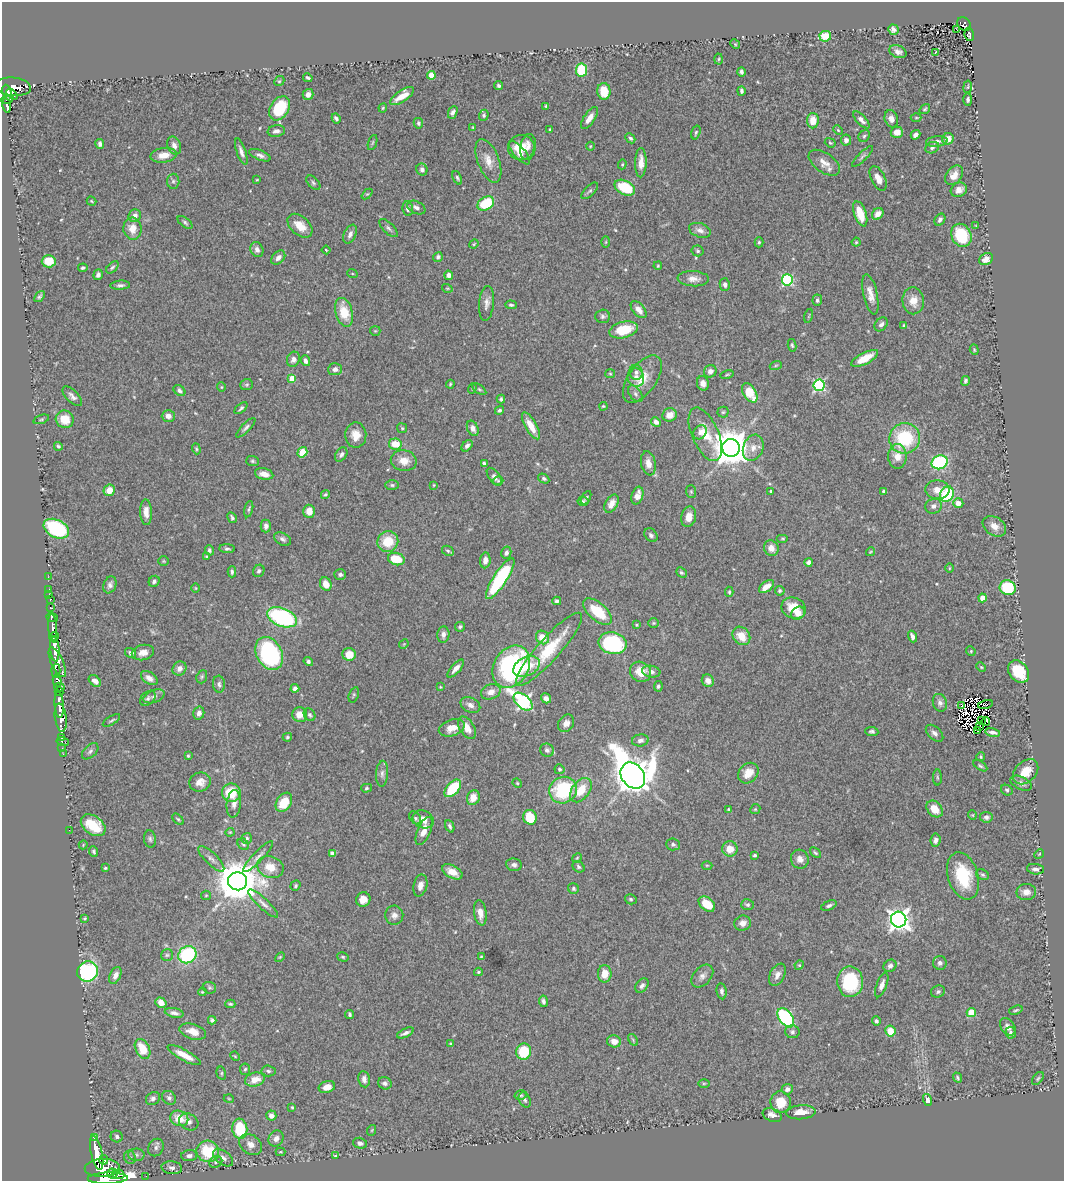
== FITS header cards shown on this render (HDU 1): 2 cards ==
NAXIS1  =                 1062
NAXIS2  =                 1179

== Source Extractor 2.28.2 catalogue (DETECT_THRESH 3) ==
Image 1062 x 1179 px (HDU 1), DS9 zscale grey, 1 PNG px = 1 image px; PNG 1066 x 1183 px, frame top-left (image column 1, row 1179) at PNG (2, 2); each listed source drawn as its Kron ellipse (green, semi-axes under 4 px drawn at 4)
Background 1.11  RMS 0.035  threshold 0.105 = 3 sigma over >= 5 px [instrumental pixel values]
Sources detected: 535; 6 with non-positive FLUX_AUTO (blend fragments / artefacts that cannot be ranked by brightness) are neither listed nor drawn; of the other 529, the 500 brightest by FLUX_AUTO listed and drawn (29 fainter detections omitted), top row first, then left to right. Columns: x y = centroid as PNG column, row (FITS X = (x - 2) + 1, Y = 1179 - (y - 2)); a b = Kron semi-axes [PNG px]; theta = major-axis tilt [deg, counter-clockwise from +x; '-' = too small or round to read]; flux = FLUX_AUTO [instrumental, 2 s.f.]
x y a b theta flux
964 24 7 6 - 64
957 29 4 2 - 4.4
893 30 5 5 - 8.1
969 34 7 4 -80 77
825 36 6 5 - 59
735 44 5 4 - 2.5
898 52 9 6 -21 11
936 52 3 2 - 12
719 59 5 3 - 2.4
581 70 6 5 - 96
741 72 5 3 - 5.7
431 75 4 4 - 58
308 78 5 3 - 3.6
279 81 5 4 - 3.2
498 86 5 4 - 4.9
13 87 18 9 -5 940
968 87 6 4 82 3.2
7 91 6 4 -66 690
604 91 8 6 -84 43
741 91 5 3 - 5.8
12 94 6 3 -43 450
308 94 5 5 - 13
402 96 14 5 34 30
7 99 6 3 21 300
968 99 6 4 90 4.7
7 105 7 3 -80 280
546 106 3 3 - 2.9
280 108 13 9 56 110
383 108 4 4 - 2.6
925 109 6 4 35 3.5
453 112 7 4 66 7.8
484 115 5 4 - 4.3
336 118 5 3 - 5.7
589 118 13 5 56 18
916 118 5 3 - 2.5
891 119 9 6 -74 12
861 120 11 5 -47 10
813 121 7 6 - 32
418 123 5 4 - 4.6
473 127 4 3 - 2.4
550 129 3 3 - 3.2
838 130 5 3 - 2.3
276 131 9 6 8 10
897 132 6 5 - 19
696 133 7 4 72 4
915 135 5 4 - 9
864 136 6 5 - 4
630 138 5 4 - 4.8
948 139 6 5 - 24
846 140 5 5 - 9.7
937 141 11 5 7 9.3
373 142 8 3 71 3.3
830 143 6 4 -22 2.9
100 144 5 4 - 7.6
174 146 9 6 -65 13
590 146 4 4 - 2.2
521 147 13 12 - 37
528 147 13 7 80 15
932 148 7 5 25 5.8
241 152 14 4 -71 11
519 153 14 5 -50 26
164 155 13 7 8 29
260 155 11 5 -22 9.5
863 156 14 4 45 6
488 161 23 10 -69 29
641 163 14 5 89 24
824 163 18 9 -35 22
622 164 5 4 - 2.8
422 169 6 5 - 8.1
954 175 11 7 52 22
457 178 7 4 -65 3.8
878 178 13 7 -64 18
257 180 4 3 - 2.2
173 181 7 6 - 6.2
313 183 8 5 -47 5.2
625 188 11 7 -28 100
959 190 8 7 - 16
590 191 10 5 45 4.9
367 194 6 4 42 3
91 201 5 4 - 2.6
486 204 9 6 31 110
416 207 10 6 -26 9.5
408 209 7 5 -83 7.9
860 214 13 6 -71 52
878 214 6 5 - 20
135 216 6 6 - 13
940 220 6 5 - 6.5
185 222 8 4 -38 4.9
300 226 14 9 -42 35
976 226 3 2 - 2.3
388 228 12 5 -44 7
132 229 11 9 -83 26
700 230 11 7 -19 13
350 234 10 6 66 12
961 235 12 9 -65 120
606 242 6 4 89 2.8
759 242 5 4 - 3.5
856 242 4 4 - 3
474 244 5 4 - 2.6
257 249 8 6 -67 11
326 250 4 2 - 2.1
698 251 6 5 - 4.7
438 257 5 4 - 5.4
278 258 8 5 46 14
986 259 7 5 29 17
49 261 7 6 - 43
658 266 4 3 - 2.5
112 267 7 4 44 4.5
83 268 5 3 - 5.1
352 273 5 3 - 2.1
98 275 5 4 - 6.3
449 275 5 4 - 10
693 279 16 7 -3 17
787 280 5 5 - 250
120 285 10 4 4 6.8
725 285 6 5 - 5.9
447 288 5 3 - 2.4
870 294 20 7 -77 23
39 296 6 4 50 4.2
817 300 6 5 - 6
913 301 13 10 -84 31
486 303 17 7 84 14
511 305 6 4 -2 4.5
639 310 10 6 -49 17
344 312 15 8 -75 58
603 316 7 6 - 6.3
809 316 7 3 77 2.4
881 324 8 5 49 8.1
904 325 4 3 - 2.4
624 330 14 8 13 71
375 331 5 5 - 2.4
792 345 6 4 -79 3.6
974 350 5 4 - 3
865 358 15 5 27 39
293 359 8 6 65 10
305 361 5 4 - 9.1
776 365 6 4 19 3.3
335 369 7 6 - 10
710 371 6 6 - 8.1
636 372 7 6 - 8.9
610 374 5 4 - 2.7
727 375 7 3 12 3
636 377 9 8 - 13
292 378 4 4 - 51
642 379 27 14 54 46
965 381 5 3 - 5.1
703 383 7 6 - 12
450 384 4 3 - 2.7
247 385 6 5 - 3.8
819 385 6 5 - 310
221 387 5 4 - 2.6
472 388 5 4 - 2.9
479 389 8 4 -35 3.4
179 391 6 4 -40 6.6
750 393 11 6 -59 67
635 394 9 5 -53 7.4
72 396 12 6 -45 10
501 399 4 4 - 4.1
603 406 4 3 - 2.5
241 408 7 4 41 4.8
499 410 5 4 - 4.6
723 412 5 5 - 4
670 415 7 6 - 23
168 416 6 6 - 14
41 419 8 4 18 3.9
65 419 9 8 - 44
656 422 5 4 - 11
531 426 15 5 -61 32
246 428 13 4 45 7.1
402 428 5 4 - 3
473 428 8 5 -66 11
700 432 8 6 52 8.8
705 434 28 13 -67 55
356 435 12 10 -89 28
905 438 15 15 - 150
395 444 6 5 - 40
58 446 4 4 - 4.1
467 446 6 4 48 6.8
731 448 9 8 - 6400
753 448 13 10 69 21
196 449 6 4 -69 3.3
302 452 5 4 - 48
341 454 8 5 55 7.2
897 456 12 9 90 30
252 461 6 5 - 4.2
404 461 13 10 -10 28
940 462 8 6 25 250
484 463 4 3 - 4.7
648 463 12 7 -79 17
264 474 9 5 -12 17
494 477 10 5 -54 9.3
544 478 6 4 -33 5
498 481 5 3 - 2.2
392 485 7 5 -1 4.4
434 485 3 3 - 2.2
109 490 6 5 - 29
937 490 12 9 -5 24
771 491 3 3 - 4.7
884 491 4 3 - 5.4
691 492 6 5 - 4
947 494 8 6 59 150
325 495 5 4 - 3.7
637 496 9 5 73 18
586 498 7 4 60 3.8
583 501 5 5 - 4.2
958 503 5 5 - 20
611 504 10 6 61 19
934 506 8 7 - 10
249 509 8 3 76 3.7
309 511 6 6 - 26
146 512 13 6 -87 19
689 517 10 7 78 19
232 518 6 3 -61 4.9
266 526 6 5 - 9.8
994 526 13 9 -34 21
56 529 13 8 -26 220
651 535 7 5 -48 7.3
783 538 6 3 0 2.6
283 539 9 6 -31 7.6
388 542 10 10 - 58
771 548 8 7 - 18
227 549 8 4 -2 4.9
209 550 5 4 - 4.8
448 551 6 5 - 3.8
870 552 5 3 - 2.3
506 553 6 5 - 8.1
206 557 4 4 - 2.9
396 559 8 6 -15 55
485 560 8 5 83 14
164 561 5 4 - 2.8
808 562 4 4 - 7.3
949 568 4 3 - 2.2
259 571 6 5 - 6.8
232 572 5 4 - 4.8
681 573 6 4 -41 4.1
340 574 6 5 - 6.6
48 577 2 2 - 13
500 579 24 6 57 230
154 581 6 5 - 6.6
326 584 7 5 -64 22
110 585 9 6 70 8.7
766 587 8 5 37 24
196 588 5 3 - 2.1
1008 588 8 7 - 120
49 589 2 2 - 17
780 591 5 4 - 4.2
729 592 5 4 - 3.3
49 595 3 2 - 35
982 598 4 4 - 36
50 599 3 3 - 59
557 601 4 3 - 5.1
51 608 3 3 - 320
794 608 12 10 -21 51
598 612 17 8 -40 73
798 613 7 6 - 19
52 617 6 4 -20 370
282 617 16 9 -21 330
653 623 5 5 - 3.1
636 625 4 3 - 2.6
460 627 5 4 - 4.7
53 628 14 4 -85 1800
443 634 8 6 84 9.6
54 636 5 3 - 940
741 636 10 8 -51 38
913 636 6 4 -69 9.2
542 637 7 6 - 34
612 643 14 11 -12 270
404 644 5 4 - 2.2
55 649 12 4 -84 3700
549 649 48 11 48 120
971 651 5 4 - 2.8
143 652 11 7 13 17
131 653 6 4 -33 7.9
269 653 17 12 -61 350
349 654 6 6 - 34
57 662 16 6 -66 1900
308 662 5 4 - 5.8
526 666 14 9 26 52
511 667 22 17 59 400
981 667 5 3 - 2.5
179 668 7 6 - 12
456 668 11 4 49 13
56 671 7 4 -87 590
641 672 11 9 -35 37
651 672 9 6 -9 10
1019 672 12 9 -51 83
202 677 7 5 69 4.1
149 678 9 5 -35 13
57 681 6 4 -75 1200
95 681 7 5 -41 11
708 681 6 6 - 15
219 684 8 6 -84 6.9
658 686 5 4 - 5.7
59 687 5 3 - 470
440 687 4 3 - 2.1
295 688 4 4 - 9.7
59 692 4 3 - 490
491 692 10 7 21 17
354 695 8 4 70 4.2
154 696 11 6 21 8.5
148 698 9 6 43 6.6
546 698 5 4 - 11
523 702 11 6 -41 550
940 703 9 7 -70 9.1
985 704 7 3 15 3.4
59 705 13 4 -85 2400
470 705 10 7 -26 13
961 706 3 2 - 2.3
199 713 6 5 - 9.1
300 715 7 7 - 26
310 715 7 5 -56 5.1
61 718 14 6 -82 2100
111 720 10 3 32 3.7
982 720 3 2 - 3.6
986 721 4 2 - 2.5
566 723 9 7 55 14
979 726 3 2 - 3.5
452 728 13 8 18 26
467 728 12 7 -58 25
978 730 2 2 - 2.7
872 731 6 4 -7 5.3
993 732 7 3 -12 8.2
934 733 10 6 -42 9.9
61 737 3 3 - 42
287 737 5 4 - 4.4
640 740 8 6 8 9.5
63 742 6 3 -13 68
62 748 2 2 - 19
547 750 7 6 - 6.9
90 751 10 6 44 7.1
63 754 2 2 - 19
188 756 3 3 - 3.2
981 757 4 4 - 3.3
980 766 8 4 -32 4
559 769 5 5 - 4.2
1026 772 14 10 44 44
748 773 11 9 45 27
382 774 13 6 87 9.5
633 776 14 11 -53 6700
937 777 8 4 -89 3.5
200 782 11 9 15 20
517 783 5 4 - 2.7
1021 783 11 6 -25 10
367 788 5 4 - 3.4
453 788 10 6 49 100
563 790 14 13 - 150
581 790 14 8 52 50
1007 790 6 5 - 4.3
231 793 9 9 - 70
473 798 7 6 - 24
284 802 10 7 57 54
234 804 14 7 84 15
728 809 4 3 - 2.4
755 809 5 4 - 2.9
935 809 9 7 -48 37
972 815 4 4 - 2.2
530 817 7 6 - 71
986 817 6 5 - 6.6
415 818 7 5 -52 5
178 819 7 4 -44 3.6
423 819 11 8 -26 21
93 825 14 9 -35 74
450 826 6 3 -68 5.8
69 830 2 2 - 38
424 831 15 6 67 24
230 832 4 4 - 2.1
247 838 5 5 - 4.2
150 839 9 6 -82 5.9
935 840 7 5 84 8.3
243 844 6 5 - 4
673 844 7 6 - 6.6
83 845 4 3 - 2.2
730 849 8 7 - 29
94 852 5 4 - 4.4
332 853 4 4 - 11
815 853 6 4 -43 3.6
1039 854 5 4 - 2.6
755 855 4 3 - 3.8
258 857 21 5 46 12
577 858 5 4 - 2.5
211 859 17 6 -45 12
800 859 9 8 - 15
514 865 8 6 -9 7.5
707 865 5 3 - 2.2
270 867 13 10 -20 36
578 867 6 5 - 4.4
105 868 3 3 - 2.8
1035 869 8 5 -7 8
452 872 11 6 -28 27
983 875 6 5 - 4.2
963 876 24 15 -73 110
237 881 9 9 - 9100
420 885 11 6 76 17
295 886 5 4 - 3.9
573 889 6 5 - 5.5
1026 892 10 8 3 17
206 895 5 4 - 2.7
363 899 7 7 - 25
631 899 6 5 - 3.8
263 903 19 5 -43 13
707 904 9 6 -40 49
747 905 6 5 - 5.7
829 905 8 4 24 5.7
480 913 12 6 -81 19
394 915 9 9 - 13
84 918 3 2 - 2.1
899 920 8 7 - 1600
743 923 8 7 - 15
167 955 6 6 - 4.5
187 955 9 8 - 210
280 957 6 3 44 2.5
343 957 6 4 -16 3.2
481 957 4 3 - 2.2
940 963 7 7 - 8.3
799 965 5 4 - 2.5
890 966 7 5 38 8.7
88 971 10 10 - 270
478 972 4 3 - 3.6
605 974 8 6 89 30
115 975 9 5 65 14
777 975 12 7 64 14
702 976 13 8 48 13
850 982 15 13 -88 150
882 985 13 5 69 12
642 986 8 5 53 7.4
209 988 6 5 - 4
722 991 8 5 -82 6.9
202 992 4 3 - 2.3
938 992 7 6 - 6.4
543 1001 6 4 -81 6.5
161 1003 6 4 -35 23
230 1004 5 3 - 3.6
1016 1010 7 3 19 3.5
174 1013 9 4 -12 8.9
971 1013 4 4 - 85
350 1014 4 3 - 4
786 1018 11 6 -54 310
212 1020 4 4 - 5.3
876 1021 5 4 - 5.8
1008 1027 10 6 -52 11
890 1031 5 5 - 43
193 1032 13 7 -16 25
792 1032 7 6 - 6.2
405 1033 9 4 25 9.1
1011 1033 5 5 - 7.3
633 1040 6 4 -59 3.3
614 1041 7 6 - 20
451 1044 4 4 - 3.1
143 1049 11 7 -62 56
524 1052 8 7 - 98
184 1055 19 5 -28 32
235 1056 5 4 - 2.5
245 1069 6 5 - 4.2
268 1071 7 5 -4 5.3
221 1073 7 4 -76 3.7
957 1078 5 4 - 4.3
1038 1078 7 4 53 3.8
364 1079 8 5 -80 10
255 1080 10 7 16 31
385 1083 7 6 - 6.8
704 1083 6 4 1 3
327 1087 8 6 17 18
787 1089 5 5 - 9.9
521 1095 6 4 13 3.8
169 1098 8 6 -42 7
153 1099 7 6 - 8.3
229 1099 5 3 - 2
525 1100 8 5 -62 6
927 1100 6 4 -75 20
781 1102 11 10 - 52
292 1107 4 3 - 2.5
801 1112 15 7 4 27
772 1115 10 6 -22 15
271 1116 5 5 - 14
179 1118 9 7 -21 44
189 1122 10 8 -28 9.9
240 1129 10 7 -83 110
372 1130 5 3 - 2.1
117 1136 6 5 - 7.2
94 1138 3 3 - 120
276 1138 8 7 - 13
360 1143 7 5 -16 8
251 1145 12 9 -36 22
156 1148 9 7 58 8.9
208 1151 11 10 - 110
280 1152 5 4 - 2.7
97 1153 17 5 -77 4800
136 1155 8 6 -2 6.1
189 1156 8 5 5 8.4
335 1156 4 3 - 2.5
130 1157 7 5 -67 6
223 1158 11 6 -36 12
104 1160 4 3 - 600
216 1162 7 5 34 6.5
102 1168 18 9 2 6600
172 1168 10 6 -5 8.9
112 1173 5 5 - 1700
118 1174 6 3 -15 960
146 1176 2 2 - 12
108 1178 20 5 1 5700
At the frame edge (FLAGS 8, measured only in part): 1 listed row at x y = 108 1178
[29 fainter detections neither listed nor drawn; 6 non-positive-flux detections neither listed nor drawn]